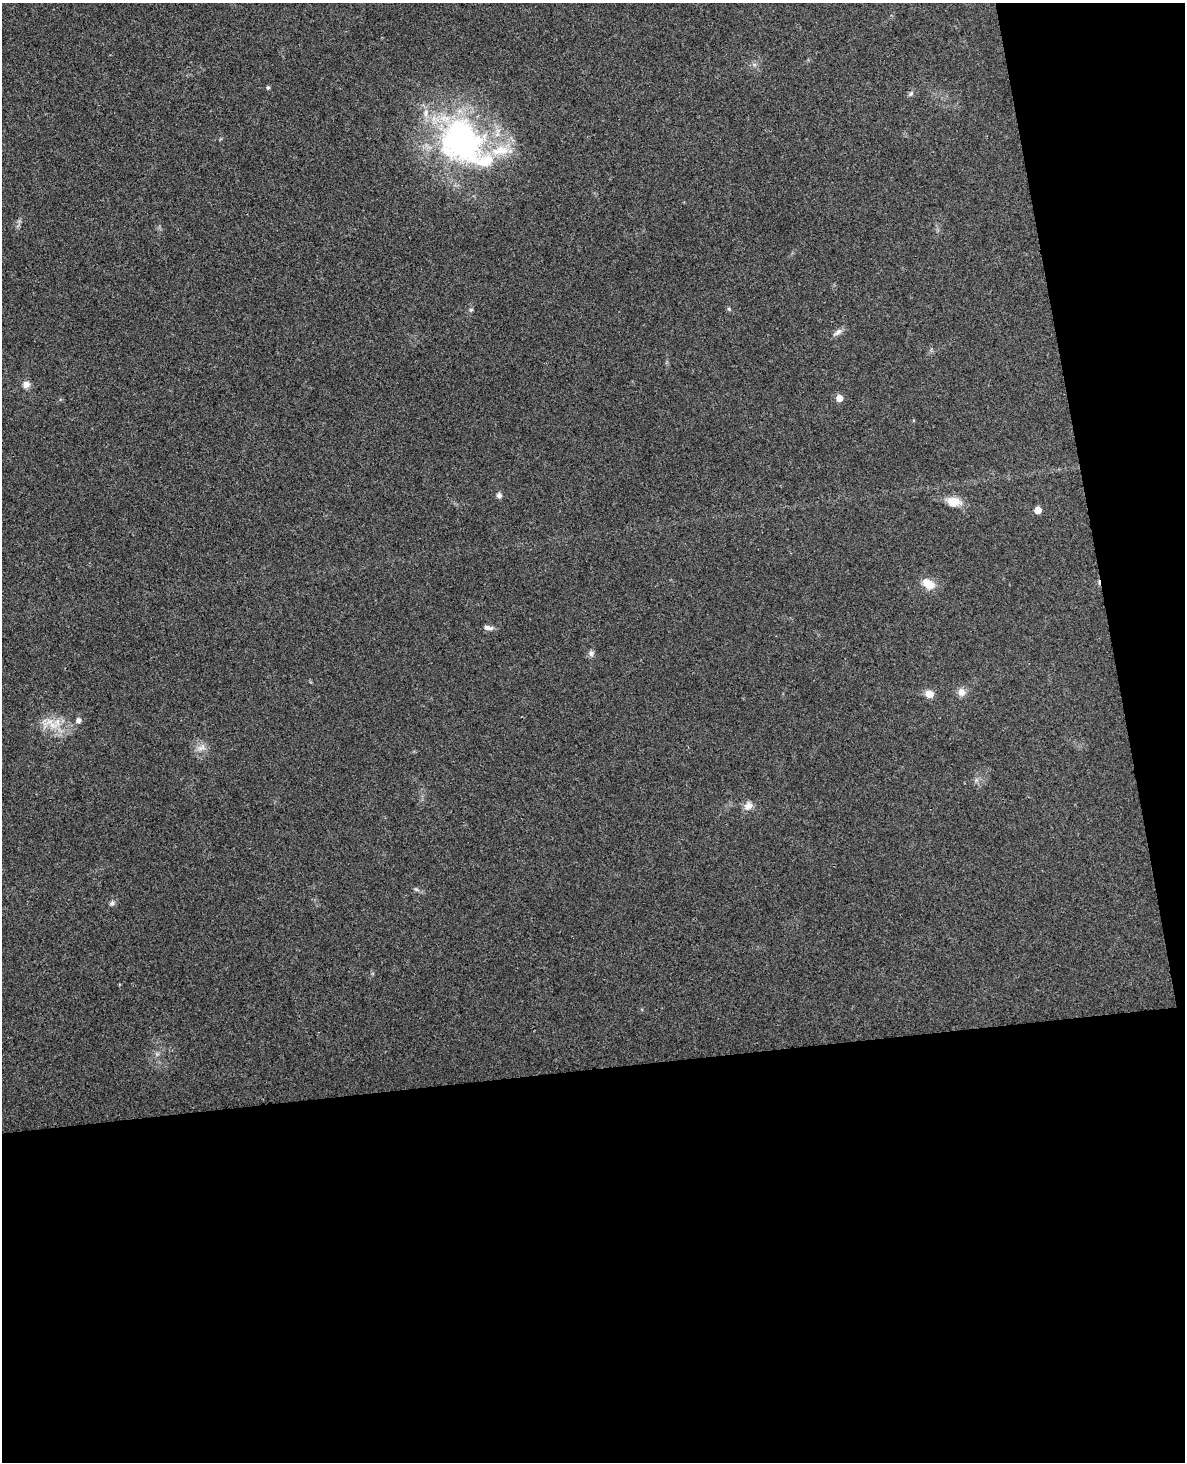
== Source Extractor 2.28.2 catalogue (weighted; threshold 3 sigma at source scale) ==
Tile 12 of 4 x 3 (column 4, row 3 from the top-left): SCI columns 3605-4787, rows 147-1606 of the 4844 x 4780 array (HDU 1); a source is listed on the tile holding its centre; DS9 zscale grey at full resolution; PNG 1187 x 1464 px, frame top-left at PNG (2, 3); no overlay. Shown black and unused: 33% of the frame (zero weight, under 3 of 4 exposures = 6% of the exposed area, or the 3 px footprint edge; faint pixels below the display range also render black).
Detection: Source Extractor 2.28.2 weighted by HDU 2 'WHT'; one run over the whole footprint, this tile lists its part. Background 0.0217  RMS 0.0058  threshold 0.0262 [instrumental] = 3 sigma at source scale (4.5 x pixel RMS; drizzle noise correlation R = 1.50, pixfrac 1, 0.05/0.05 arcsec/px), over >= 5 px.
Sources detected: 25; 3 inside a brighter listed object's ellipse — not listed separately; the other 22 listed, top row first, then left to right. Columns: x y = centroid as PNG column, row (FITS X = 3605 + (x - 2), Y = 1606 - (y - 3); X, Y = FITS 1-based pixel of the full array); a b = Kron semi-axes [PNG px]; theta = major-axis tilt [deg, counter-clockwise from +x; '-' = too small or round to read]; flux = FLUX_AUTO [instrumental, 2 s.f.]
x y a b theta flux
268 88 4 4 - 0.93
911 93 8 5 53 1.2
461 140 66 55 -52 150
729 309 5 4 - 0.76
471 310 6 5 - 0.95
838 332 14 6 33 2.6
26 384 9 8 - 3.3
839 398 5 5 - 5.6
499 495 7 6 - 1.8
953 501 19 11 -7 7.8
1038 510 5 5 - 6.9
928 584 16 10 -29 7.8
488 628 13 6 -10 2.4
591 653 9 6 -89 1.7
961 692 10 9 - 3.6
929 694 11 9 -17 4.1
78 720 6 5 - 2.1
49 722 20 6 24 5.2
201 748 14 7 22 3.3
748 806 12 10 56 3.9
416 889 6 5 - 0.96
112 903 7 6 - 1.3